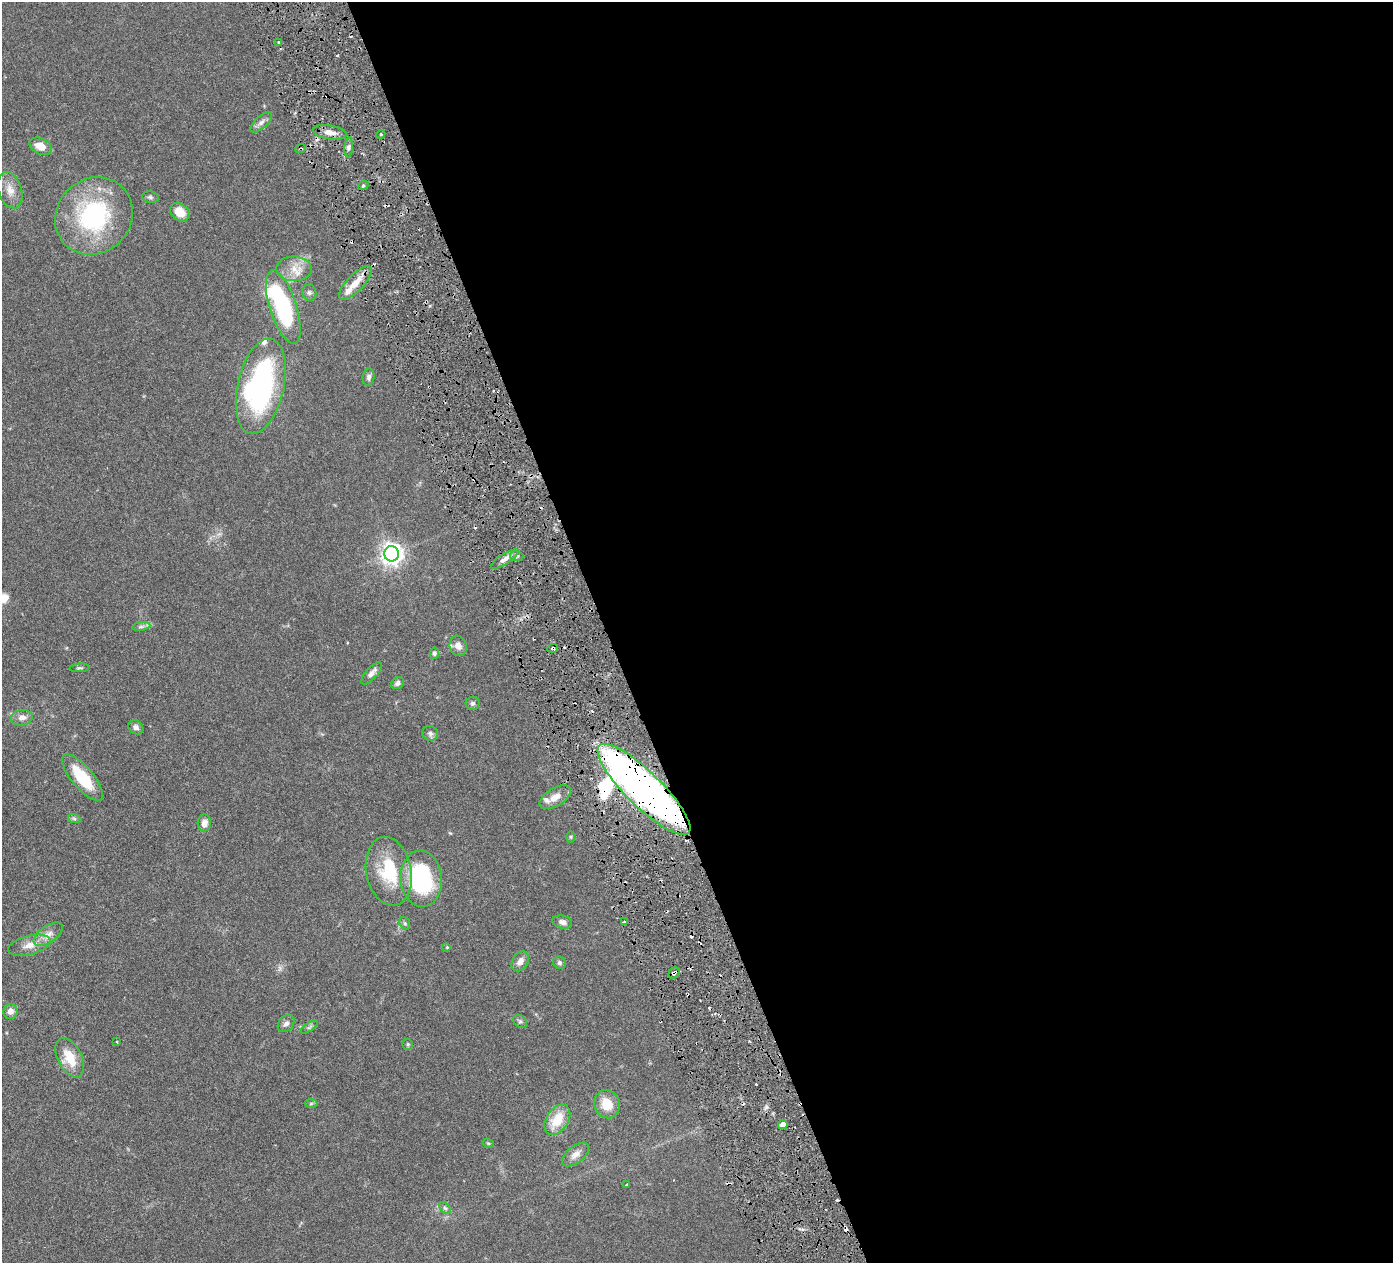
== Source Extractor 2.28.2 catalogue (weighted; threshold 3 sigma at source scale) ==
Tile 8 of 4 x 4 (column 4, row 2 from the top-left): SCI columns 4181-5571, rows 2826-4086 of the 5578 x 5520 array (HDU 1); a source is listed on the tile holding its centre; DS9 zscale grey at full resolution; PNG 1395 x 1265 px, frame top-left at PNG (2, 2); each listed source drawn as its Kron ellipse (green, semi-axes under 4 px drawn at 4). Shown black and unused: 57% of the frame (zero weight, under 3 of 6 exposures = <1% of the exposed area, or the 3 px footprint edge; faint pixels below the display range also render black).
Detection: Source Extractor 2.28.2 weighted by HDU 2 'WHT'; one run over the whole footprint, this tile lists its part. Background 0.0851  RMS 0.0036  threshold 0.0146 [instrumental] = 3 sigma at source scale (4.09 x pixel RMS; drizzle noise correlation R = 1.36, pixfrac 0.8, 0.05/0.05 arcsec/px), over >= 5 px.
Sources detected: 79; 2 inside a brighter object's white glare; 10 cosmic-ray / hot-pixel residue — neither listed nor drawn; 3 inside a brighter listed object's ellipse — not listed separately; the other 64 listed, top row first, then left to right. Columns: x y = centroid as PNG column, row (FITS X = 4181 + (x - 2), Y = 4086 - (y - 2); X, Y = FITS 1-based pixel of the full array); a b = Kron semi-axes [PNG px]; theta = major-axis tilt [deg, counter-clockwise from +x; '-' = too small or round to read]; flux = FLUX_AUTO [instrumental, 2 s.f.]
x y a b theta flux
278 42 3 2 - 0.29
261 122 14 6 43 1.5
330 132 17 7 -9 2.8
381 134 4 3 - 0.42
40 146 12 7 -26 4.2
349 147 10 4 85 0.9
300 149 5 2 - 0.42
363 186 5 3 - 0.4
10 190 19 11 -71 3.6
150 197 8 5 -10 0.71
180 212 10 8 -41 4.5
94 216 40 37 44 40
294 269 17 12 -2 4.7
355 283 22 8 46 5.2
309 293 8 7 - 0.92
283 307 38 13 -72 38
369 377 9 6 84 1
261 386 48 23 77 67
391 554 8 7 - 230
517 556 7 5 -15 0.8
505 559 16 5 32 2
141 626 9 4 9 0.86
458 646 10 8 -74 2.1
553 648 5 3 - 0.59
434 653 5 4 - 0.73
79 668 10 4 5 0.52
372 673 14 5 48 1.8
398 683 7 5 31 1
473 703 7 6 - 0.76
22 718 11 7 9 1.9
136 727 8 6 -39 1.1
430 733 8 7 - 0.96
82 777 29 11 -50 12
644 789 62 17 -44 220
555 797 17 9 32 3.5
74 818 7 4 -20 0.51
204 823 8 7 - 2.3
571 837 6 4 -89 0.42
389 871 35 22 -79 17
421 879 28 20 -86 33
562 922 10 6 -14 1.5
624 922 3 3 - 0.45
405 923 7 5 -68 0.56
48 934 16 8 35 2.7
29 945 21 9 14 3.6
447 947 4 3 - 0.33
520 961 11 7 57 1.9
559 963 6 6 - 0.88
674 973 6 4 51 0.94
11 1011 7 7 - 1.7
520 1021 7 6 - 0.72
286 1023 9 7 48 1.2
309 1027 10 4 34 0.64
117 1042 3 2 - 0.28
408 1044 6 5 - 0.5
70 1058 21 12 -64 7.6
311 1104 6 4 2 0.46
607 1104 14 13 - 6
557 1120 16 11 56 7.5
783 1125 5 4 - 2.4
488 1143 5 3 - 0.32
576 1155 16 8 38 2.3
627 1185 3 3 - 0.46
445 1208 7 4 -44 0.6
Overlapping masked pixels (flux is a lower limit): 4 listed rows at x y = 300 149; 553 648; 644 789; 674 973